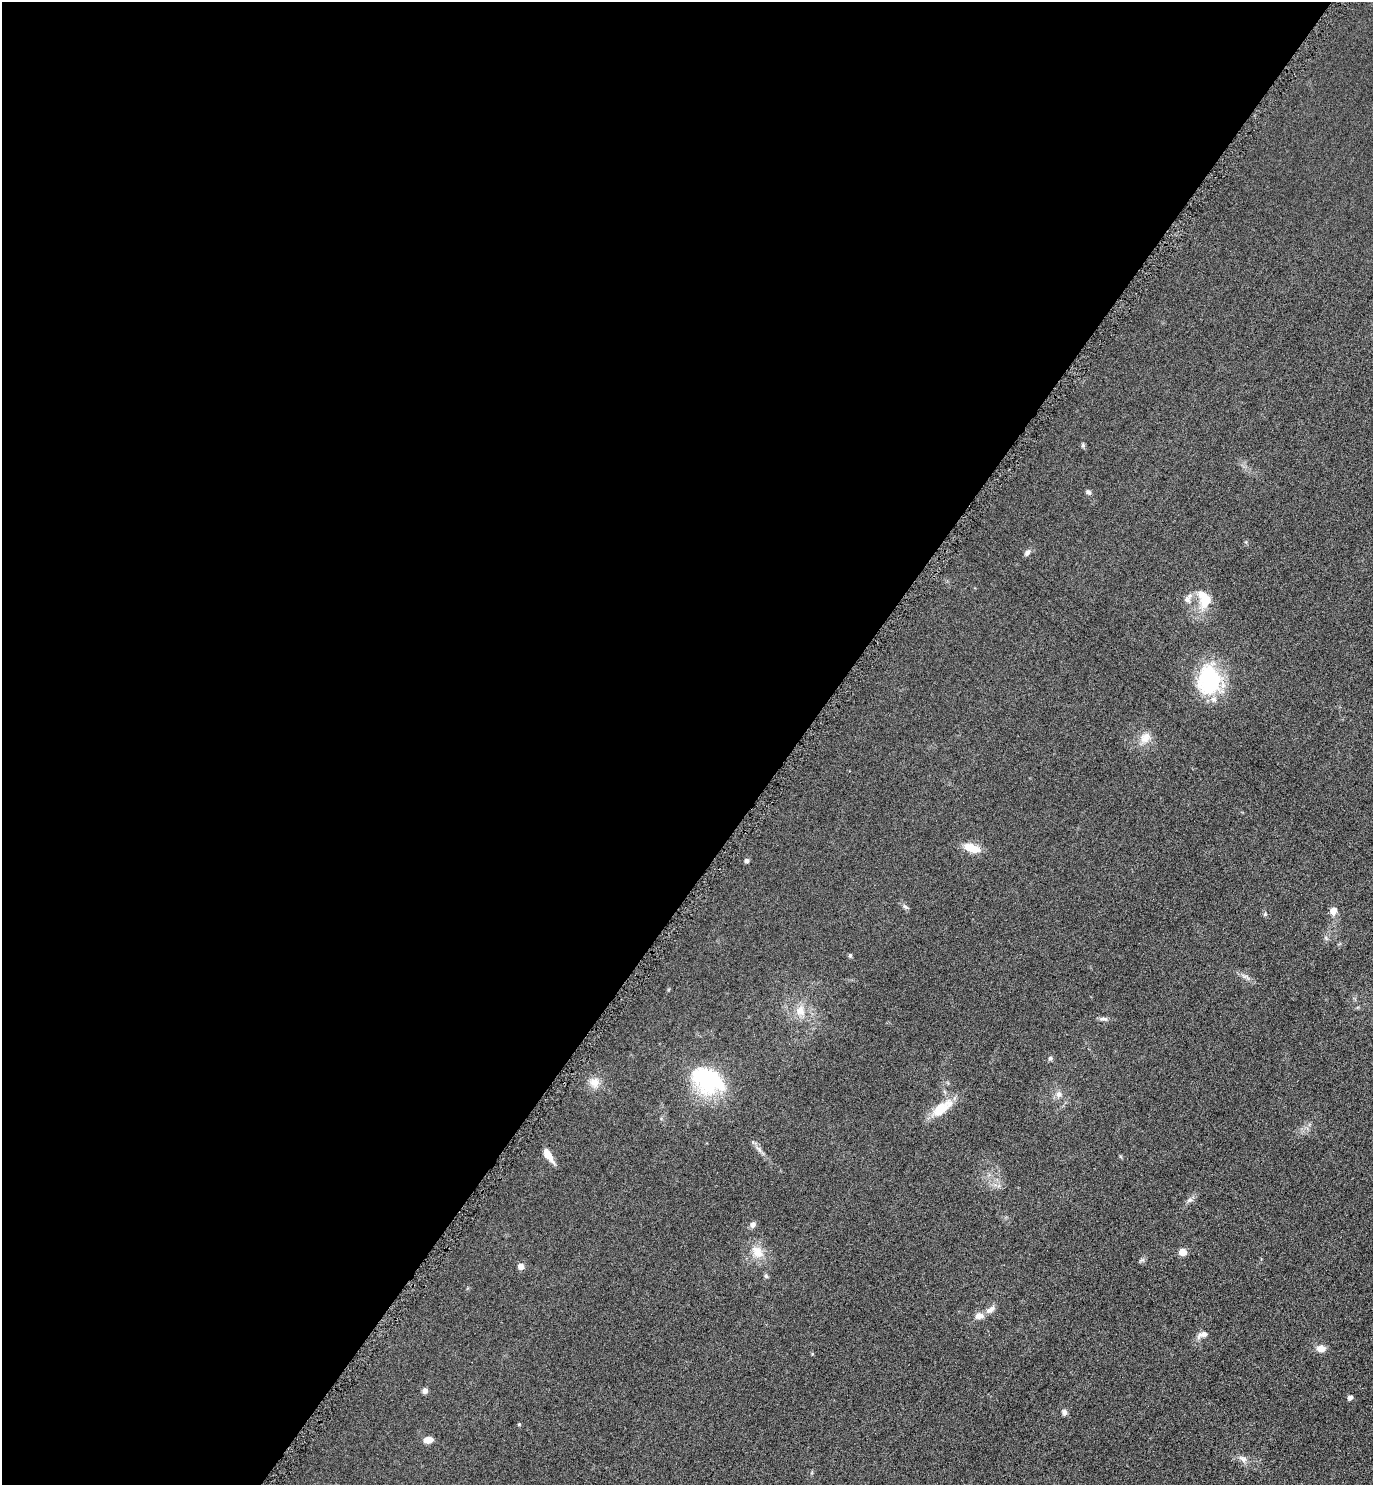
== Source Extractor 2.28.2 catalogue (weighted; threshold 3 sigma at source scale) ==
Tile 5 of 4 x 4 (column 1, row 2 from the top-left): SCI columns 170-1540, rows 2980-4462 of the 5965 x 5960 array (HDU 1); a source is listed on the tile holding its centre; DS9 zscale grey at full resolution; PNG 1375 x 1487 px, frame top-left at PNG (2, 2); no overlay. Shown black and unused: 58% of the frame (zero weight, under 4 of 8 exposures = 1% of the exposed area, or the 3 px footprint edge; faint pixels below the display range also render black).
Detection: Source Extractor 2.28.2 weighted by HDU 2 'WHT'; one run over the whole footprint, this tile lists its part. Background 0.059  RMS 0.0082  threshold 0.0334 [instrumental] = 3 sigma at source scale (4.09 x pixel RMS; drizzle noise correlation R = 1.36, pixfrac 0.8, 0.05/0.05 arcsec/px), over >= 5 px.
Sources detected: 40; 1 inside a brighter listed object's ellipse — not listed separately; the other 39 listed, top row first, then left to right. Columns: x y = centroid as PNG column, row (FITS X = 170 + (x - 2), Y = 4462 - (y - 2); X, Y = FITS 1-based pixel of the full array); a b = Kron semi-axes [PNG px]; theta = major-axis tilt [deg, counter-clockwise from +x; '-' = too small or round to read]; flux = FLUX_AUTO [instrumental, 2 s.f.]
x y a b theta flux
1083 445 6 5 - 1.2
1088 492 8 5 -37 1.7
1027 552 9 6 55 2.5
1187 599 9 8 - 3.6
1204 599 28 16 -75 18
1209 680 37 27 90 53
1145 738 16 13 38 8
972 848 23 10 -19 11
746 861 5 5 - 1.9
905 907 10 5 -32 1.8
1333 911 8 7 - 5.2
1265 914 5 4 - 0.91
850 955 4 4 - 1.5
800 1011 16 12 -83 9.9
1104 1019 13 5 -4 2.3
1050 1058 7 5 22 1.4
707 1080 43 29 -30 58
594 1082 14 13 - 7.7
1058 1094 9 8 - 3.6
942 1108 31 12 37 18
759 1149 13 5 -51 3.4
548 1155 18 6 -57 8.1
1189 1200 9 6 25 2.3
753 1225 9 6 69 2.5
757 1252 19 13 -48 12
1182 1252 5 5 - 16
521 1266 6 6 - 4.7
766 1276 6 5 - 1.4
990 1310 16 7 37 4.2
979 1316 12 8 9 4.7
1204 1334 10 8 7 3.6
1321 1348 9 7 -3 6
812 1354 5 3 - 0.62
425 1391 7 6 - 2.3
1350 1397 6 5 - 1.9
1064 1412 7 6 - 2.4
519 1424 4 4 - 0.78
428 1440 11 7 7 4.7
1243 1459 13 7 -37 3.9